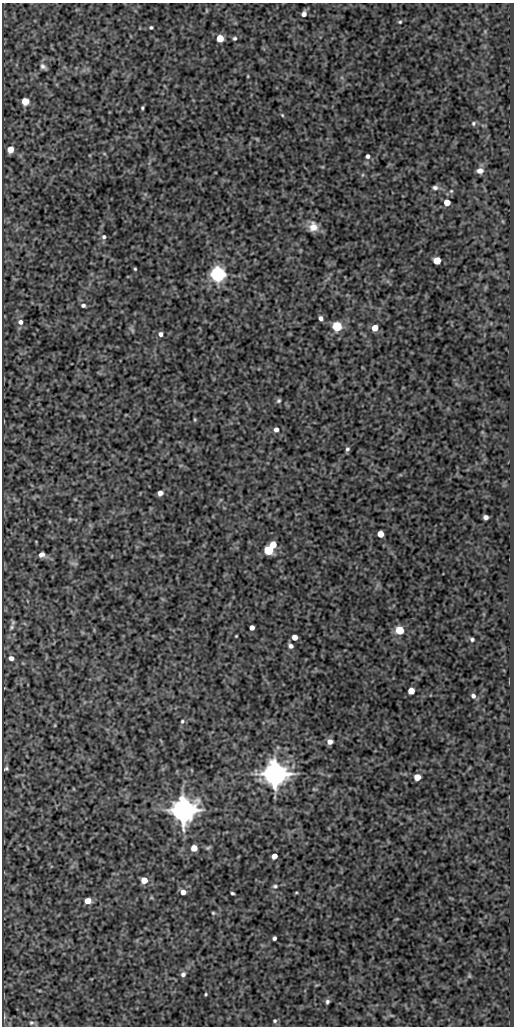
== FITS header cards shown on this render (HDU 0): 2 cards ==
NAXIS1  =                  512
NAXIS2  =                 1024

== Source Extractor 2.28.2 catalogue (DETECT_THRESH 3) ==
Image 512 x 1024 px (HDU 0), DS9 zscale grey, 1 PNG px = 1 image px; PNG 516 x 1028 px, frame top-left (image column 1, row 1024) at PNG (2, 3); no overlay
Background 361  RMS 0.84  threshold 2.53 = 3 sigma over >= 5 px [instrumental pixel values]
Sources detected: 81; all 81 listed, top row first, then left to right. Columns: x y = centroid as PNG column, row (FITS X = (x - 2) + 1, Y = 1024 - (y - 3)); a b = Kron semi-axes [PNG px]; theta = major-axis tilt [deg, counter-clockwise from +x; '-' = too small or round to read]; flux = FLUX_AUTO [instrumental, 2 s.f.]
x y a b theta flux
206 10 6 3 -71 53
304 14 6 5 - 280
400 22 5 4 - 69
151 27 4 4 - 83
220 38 5 5 - 1200
235 38 5 4 - 99
43 66 7 5 -41 190
248 76 5 3 - 45
25 101 5 5 - 1200
142 108 3 3 - 76
282 115 5 4 - 65
473 123 6 6 - 120
257 139 5 4 - 56
10 149 5 5 - 710
367 156 5 5 - 150
480 171 8 6 4 300
362 175 6 3 71 67
435 188 8 6 -6 180
451 191 5 5 - 89
447 203 5 5 - 810
313 227 10 9 - 640
104 237 6 6 - 140
437 261 5 5 - 1400
135 269 3 3 - 65
218 274 6 6 - 22000
83 305 6 5 - 140
321 318 5 5 - 200
20 322 7 7 - 260
337 326 5 5 - 4300
375 328 5 5 - 850
132 330 11 4 -51 110
160 334 5 5 - 220
279 401 6 5 - 100
195 419 5 3 - 64
276 429 5 5 - 260
347 449 6 5 - 120
160 493 5 4 - 300
486 517 5 4 - 230
70 519 5 4 - 65
380 534 5 5 - 900
273 545 5 5 - 1100
268 550 5 5 - 3600
42 555 7 6 - 250
74 563 10 4 -5 110
11 627 9 5 54 140
252 627 4 4 - 270
399 630 5 5 - 2500
236 636 3 2 - 46
295 637 5 4 - 420
472 639 5 4 - 120
291 646 5 5 - 190
11 658 6 5 - 250
411 691 5 5 - 930
473 696 6 5 - 190
182 721 5 5 - 85
55 725 5 3 - 52
330 742 5 5 - 370
6 769 5 3 - 87
275 774 8 7 - 84000
417 777 5 5 - 900
314 789 8 3 4 67
183 810 8 8 - 80000
194 848 5 5 - 770
208 848 8 4 33 93
274 856 5 4 - 630
144 880 5 5 - 890
275 886 7 5 -1 120
183 892 4 4 - 620
296 892 5 3 - 56
232 893 4 3 - 92
88 901 5 5 - 820
213 913 4 4 - 65
274 938 4 4 - 140
183 974 6 5 - 200
469 976 6 4 46 67
206 994 3 3 - 59
327 1002 5 5 - 130
391 1015 6 4 -19 71
4 1017 6 4 89 83
275 1021 5 5 - 95
31 1023 7 6 - 140

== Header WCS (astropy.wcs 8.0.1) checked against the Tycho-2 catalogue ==
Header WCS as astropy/WCSLIB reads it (CRVAL/CRPIX/CD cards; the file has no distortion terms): RA---SIN/DEC--SIN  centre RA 01:00:55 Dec -00:48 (15.23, -0.80 deg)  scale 1 arcsec/px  FOV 8.5' x 17.1'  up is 0 deg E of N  parity normal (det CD < 0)
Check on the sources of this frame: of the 60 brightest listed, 3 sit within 1.5 arcsec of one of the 3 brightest Tycho-2 stars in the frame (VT <= 11.43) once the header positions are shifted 0.32 arcsec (0.29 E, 0.13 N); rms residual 0.23 arcsec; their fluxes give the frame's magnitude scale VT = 22.29 - 2.5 log10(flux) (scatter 0.24 mag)
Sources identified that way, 3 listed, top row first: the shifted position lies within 1.5 arcsec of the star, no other Tycho-2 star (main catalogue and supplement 1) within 3.0 arcsec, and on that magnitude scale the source's flux lands within +1.5 / -3 mag of the star's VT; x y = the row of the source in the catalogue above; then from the Tycho-2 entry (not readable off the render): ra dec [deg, ICRS J2000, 3 dp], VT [Tycho-2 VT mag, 2 dp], TYC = Tycho-2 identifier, HIP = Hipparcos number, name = IAU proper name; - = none
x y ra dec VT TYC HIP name
218 274 15.239 -0.730 11.43 4681-617-1 - -
275 774 15.223 -0.869 9.25 4681-736-1 - -
183 810 15.249 -0.879 10.27 4681-925-1 - -